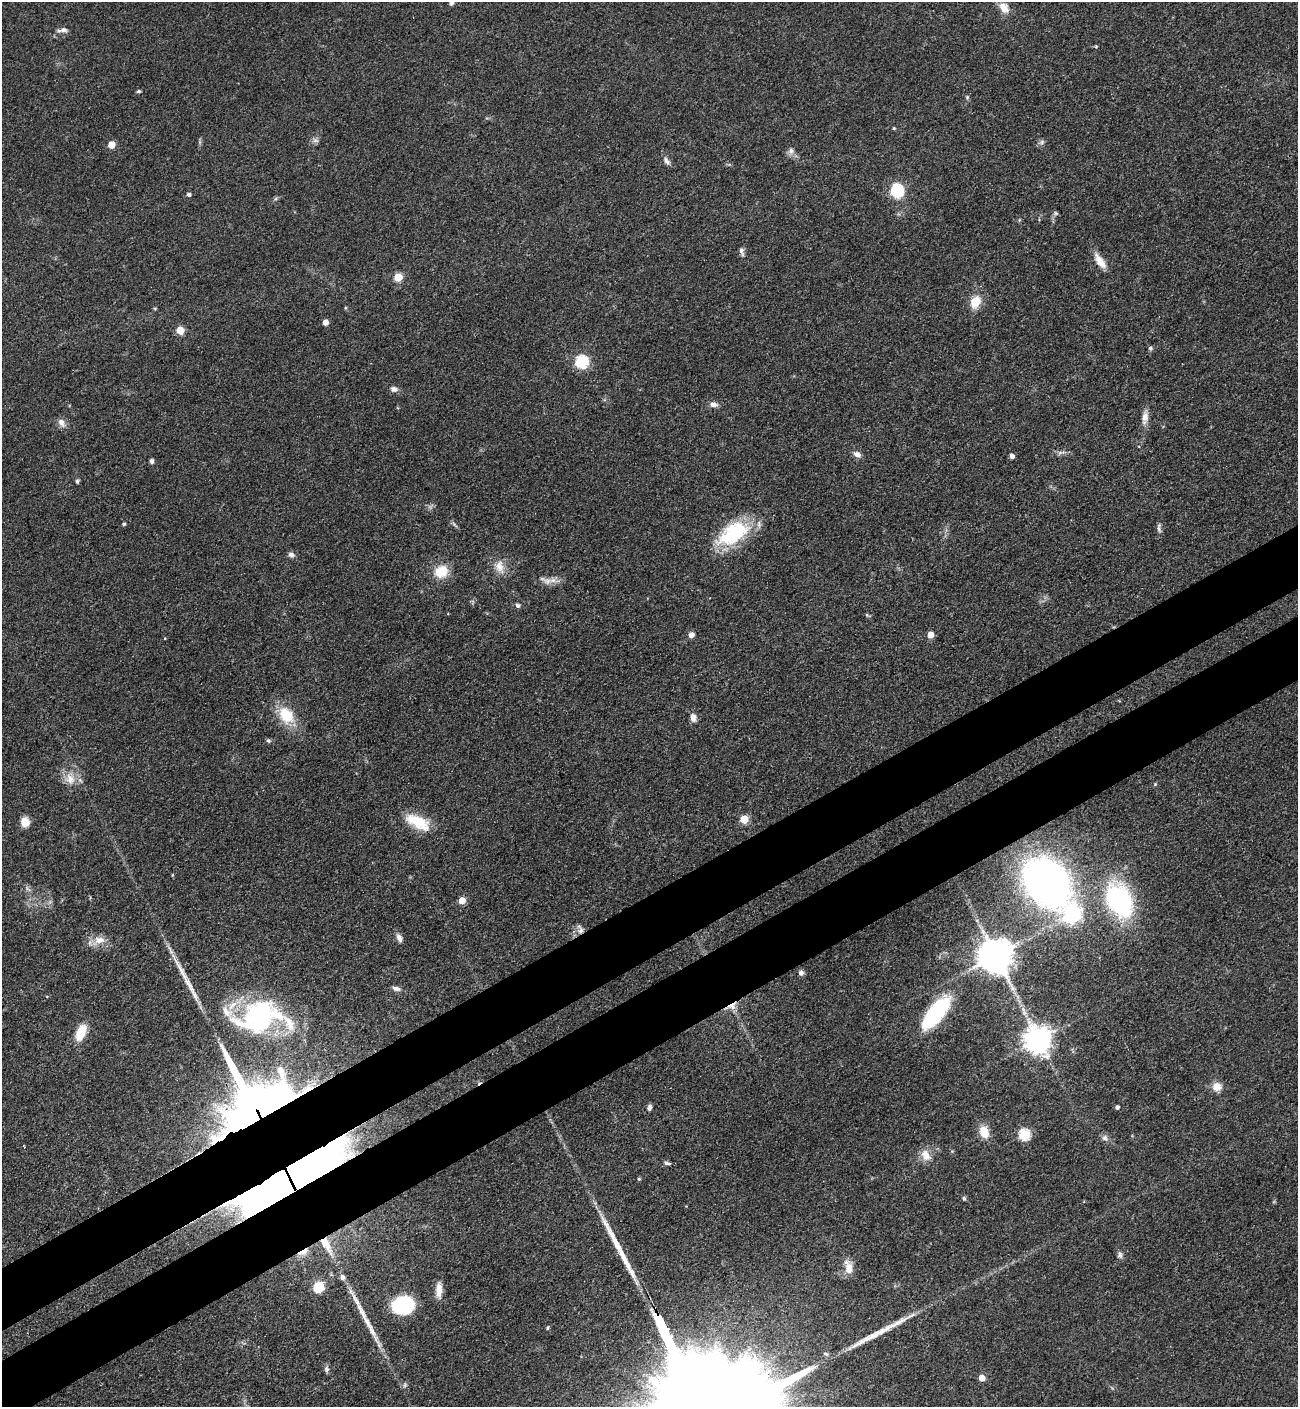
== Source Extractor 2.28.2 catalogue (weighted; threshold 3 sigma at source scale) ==
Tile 7 of 4 x 4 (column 3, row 2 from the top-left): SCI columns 2973-4268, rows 2911-4315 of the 5807 x 5820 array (HDU 1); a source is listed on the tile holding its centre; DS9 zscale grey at full resolution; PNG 1300 x 1409 px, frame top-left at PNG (2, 2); no overlay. Shown black and unused: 9% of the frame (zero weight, under 3 of 4 exposures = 9% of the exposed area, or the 3 px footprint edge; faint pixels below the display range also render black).
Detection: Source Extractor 2.28.2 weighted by HDU 2 'WHT'; one run over the whole footprint, this tile lists its part. Background 0.0416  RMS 0.0055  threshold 0.025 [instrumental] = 3 sigma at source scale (4.5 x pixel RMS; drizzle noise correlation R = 1.50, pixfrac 1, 0.05/0.05 arcsec/px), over >= 5 px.
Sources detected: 105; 3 inside a brighter object's white glare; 4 long thin detections or spike segments (spike, bleed or trail) — not listed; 6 inside a brighter listed object's ellipse — not listed separately; the other 92 listed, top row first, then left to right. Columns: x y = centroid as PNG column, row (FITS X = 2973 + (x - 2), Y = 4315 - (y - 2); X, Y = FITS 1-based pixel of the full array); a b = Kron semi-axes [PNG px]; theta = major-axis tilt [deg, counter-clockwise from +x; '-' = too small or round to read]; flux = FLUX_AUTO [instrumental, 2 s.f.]
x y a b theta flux
451 3 4 4 - 2.3
1004 8 17 11 -54 6
63 30 12 6 7 2.3
139 91 5 4 - 0.78
967 97 5 4 - 0.71
894 128 4 4 - 0.55
315 140 9 6 -6 1.6
1042 142 6 5 - 1.2
111 145 5 5 - 7.9
791 151 9 7 87 2.2
666 161 13 6 -55 2.2
897 190 8 7 - 39
189 194 5 5 - 1.5
1056 213 6 4 -35 0.83
1019 220 5 3 - 0.55
741 251 12 6 -78 1.8
1100 261 20 8 -55 6.2
398 277 5 5 - 19
975 302 17 12 64 8.7
155 308 5 3 - 0.53
325 322 5 4 - 4.1
180 330 5 5 - 13
1150 348 6 5 - 0.98
582 362 6 6 - 67
394 389 9 7 -11 2.4
713 404 10 7 0 2.6
1145 417 16 8 83 4.1
61 423 13 8 -63 3.1
857 454 9 6 -22 2.9
1012 456 4 4 - 2.5
151 461 6 5 - 1.2
77 481 5 4 - 1
124 524 4 4 - 0.88
455 525 10 3 -53 1.1
1159 528 13 4 -82 1.6
733 533 43 22 32 38
291 554 8 6 -22 1.8
499 566 16 12 -88 6.2
441 571 16 12 32 12
547 581 14 9 -15 4.1
517 605 6 5 - 1.4
867 615 6 3 -71 0.6
691 635 6 6 - 3
931 635 5 5 - 6.4
286 715 22 15 -55 17
693 717 11 7 -79 3.1
268 741 6 5 - 0.98
70 779 16 12 -64 7.1
1155 784 4 4 - 0.52
744 819 5 5 - 17
25 822 8 7 - 9.8
418 822 35 15 -27 16
1047 882 35 26 -48 330
28 889 11 4 -53 1.4
462 900 5 5 - 8.7
1119 901 31 22 -60 79
1072 914 7 7 - 130
581 931 10 7 64 2.8
399 938 11 6 -63 2.6
99 940 16 11 7 6.1
996 956 10 10 - 1300
801 972 7 6 - 1.7
396 988 10 6 -12 2.2
732 1006 12 9 18 4.2
1023 1009 7 5 -47 1.7
936 1013 37 15 51 48
81 1032 18 9 66 12
1038 1040 9 8 - 690
1217 1087 10 10 - 5.5
248 1101 108 69 87 430
649 1107 7 4 82 1.6
1117 1107 4 4 - 1.4
984 1132 14 10 -66 8.4
1024 1134 6 6 - 48
1105 1138 9 8 - 2.1
24 1147 3 3 - 0.49
926 1155 16 11 -64 5.6
667 1163 8 5 -10 1.2
309 1167 78 30 30 340
964 1198 5 4 - 0.93
326 1244 27 10 -62 11
303 1252 17 6 30 4.9
1120 1255 9 6 -89 1.7
848 1267 18 9 -78 6.3
342 1277 6 5 - 2.4
318 1287 13 11 54 9.6
439 1290 20 7 89 5.3
403 1304 20 15 18 40
670 1340 23 3 -64 3800
826 1354 7 4 -31 1.1
326 1369 8 6 -69 1.6
982 1378 5 5 - 5.9
Overlapping masked pixels (flux is a lower limit): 6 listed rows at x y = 581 931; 732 1006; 248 1101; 309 1167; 326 1244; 303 1252
Isophote crosses this tile's border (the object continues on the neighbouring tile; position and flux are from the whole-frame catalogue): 1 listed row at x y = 451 3